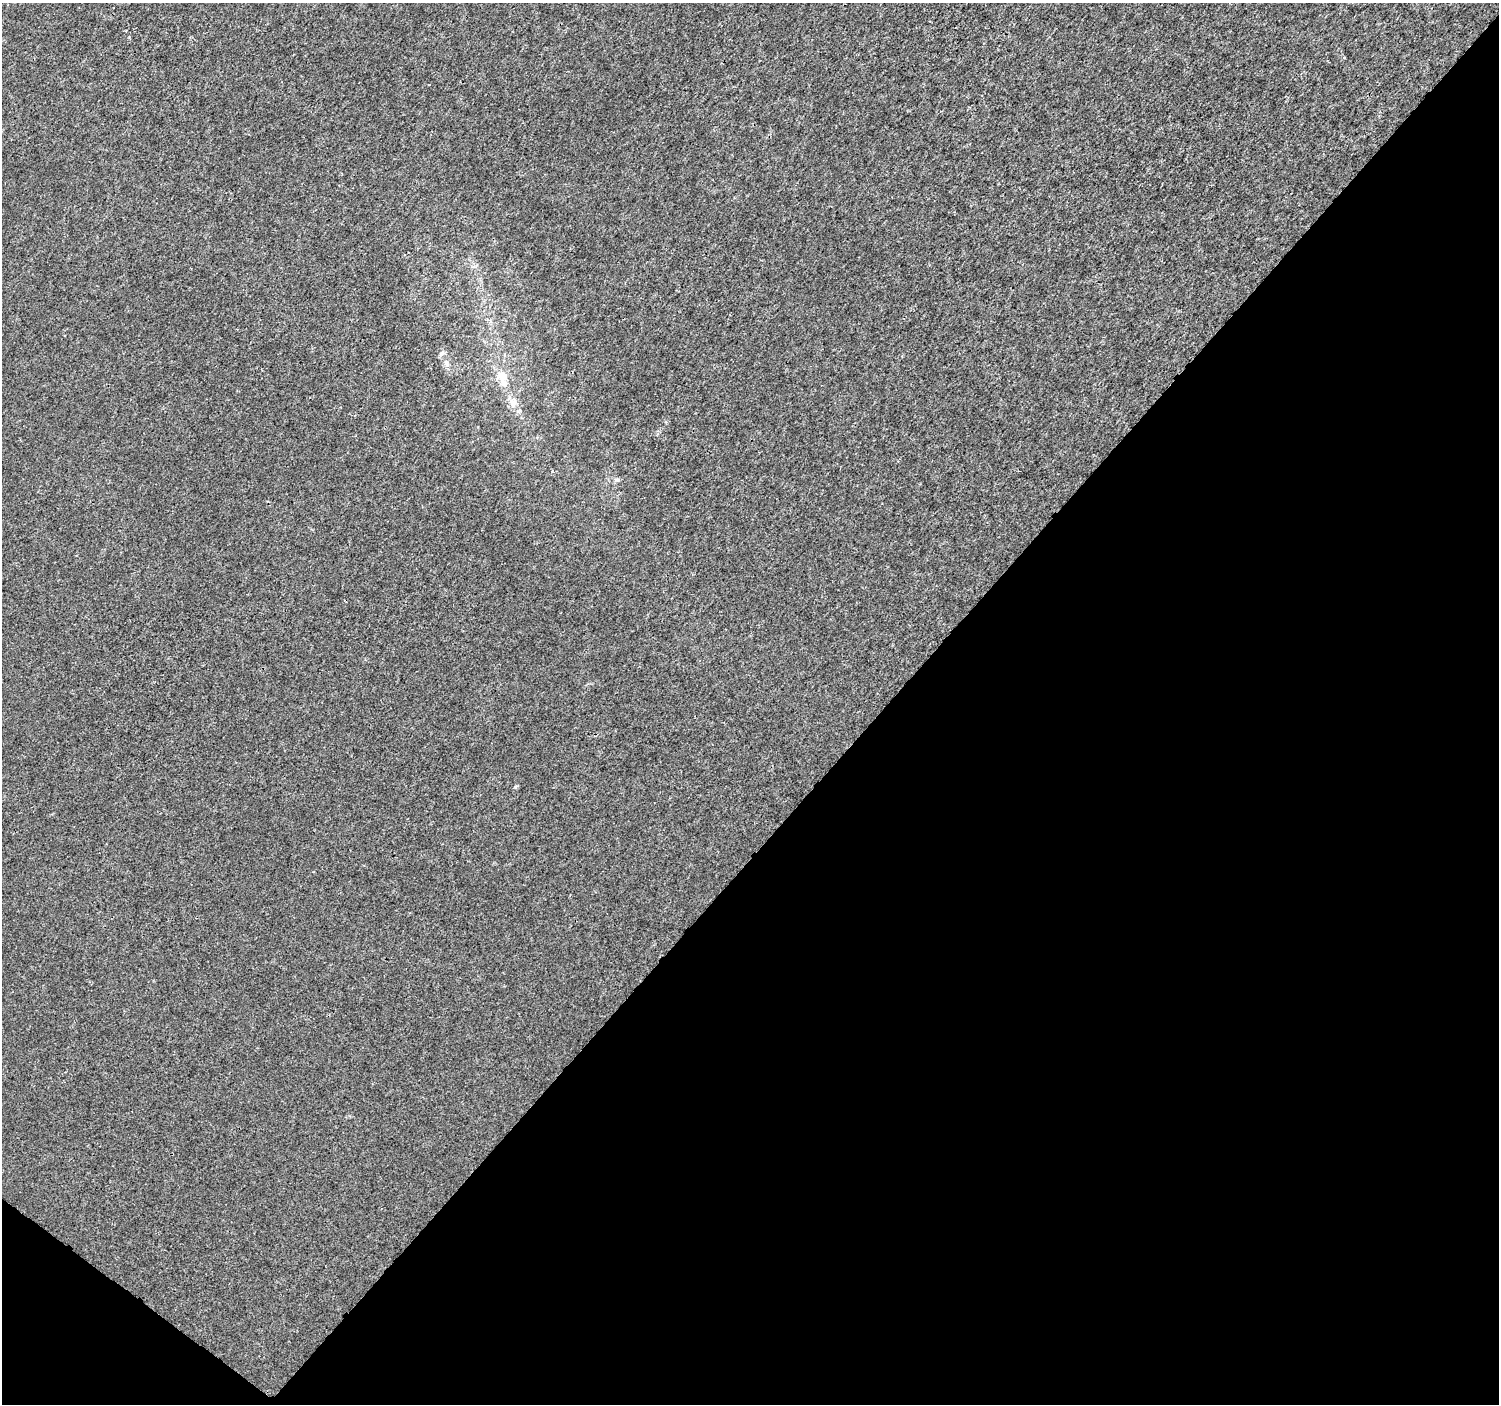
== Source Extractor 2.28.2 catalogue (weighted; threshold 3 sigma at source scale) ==
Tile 15 of 4 x 4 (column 3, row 4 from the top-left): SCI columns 3005-4501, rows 244-1645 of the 6002 x 6028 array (HDU 1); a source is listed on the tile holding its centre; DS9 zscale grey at full resolution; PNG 1501 x 1406 px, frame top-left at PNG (2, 3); no overlay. Shown black and unused: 42% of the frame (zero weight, under 3 of 4 exposures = <1% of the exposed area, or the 3 px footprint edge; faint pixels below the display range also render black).
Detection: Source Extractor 2.28.2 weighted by HDU 2 'WHT'; one run over the whole footprint, this tile lists its part. Background 7.00e-05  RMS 0.0018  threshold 0.00813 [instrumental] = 3 sigma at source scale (4.5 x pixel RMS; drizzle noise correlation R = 1.50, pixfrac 1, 0.0396/0.0396 arcsec/px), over >= 5 px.
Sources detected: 6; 1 inside a brighter listed object's ellipse — not listed separately; the other 5 listed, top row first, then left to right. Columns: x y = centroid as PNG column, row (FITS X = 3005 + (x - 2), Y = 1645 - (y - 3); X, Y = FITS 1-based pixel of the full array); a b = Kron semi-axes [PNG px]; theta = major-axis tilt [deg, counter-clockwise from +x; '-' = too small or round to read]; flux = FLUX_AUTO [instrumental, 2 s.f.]
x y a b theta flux
442 353 6 6 - 0.42
447 363 11 6 -62 0.76
502 375 14 12 -68 2.2
513 402 15 10 76 1.5
617 480 6 5 - 0.35